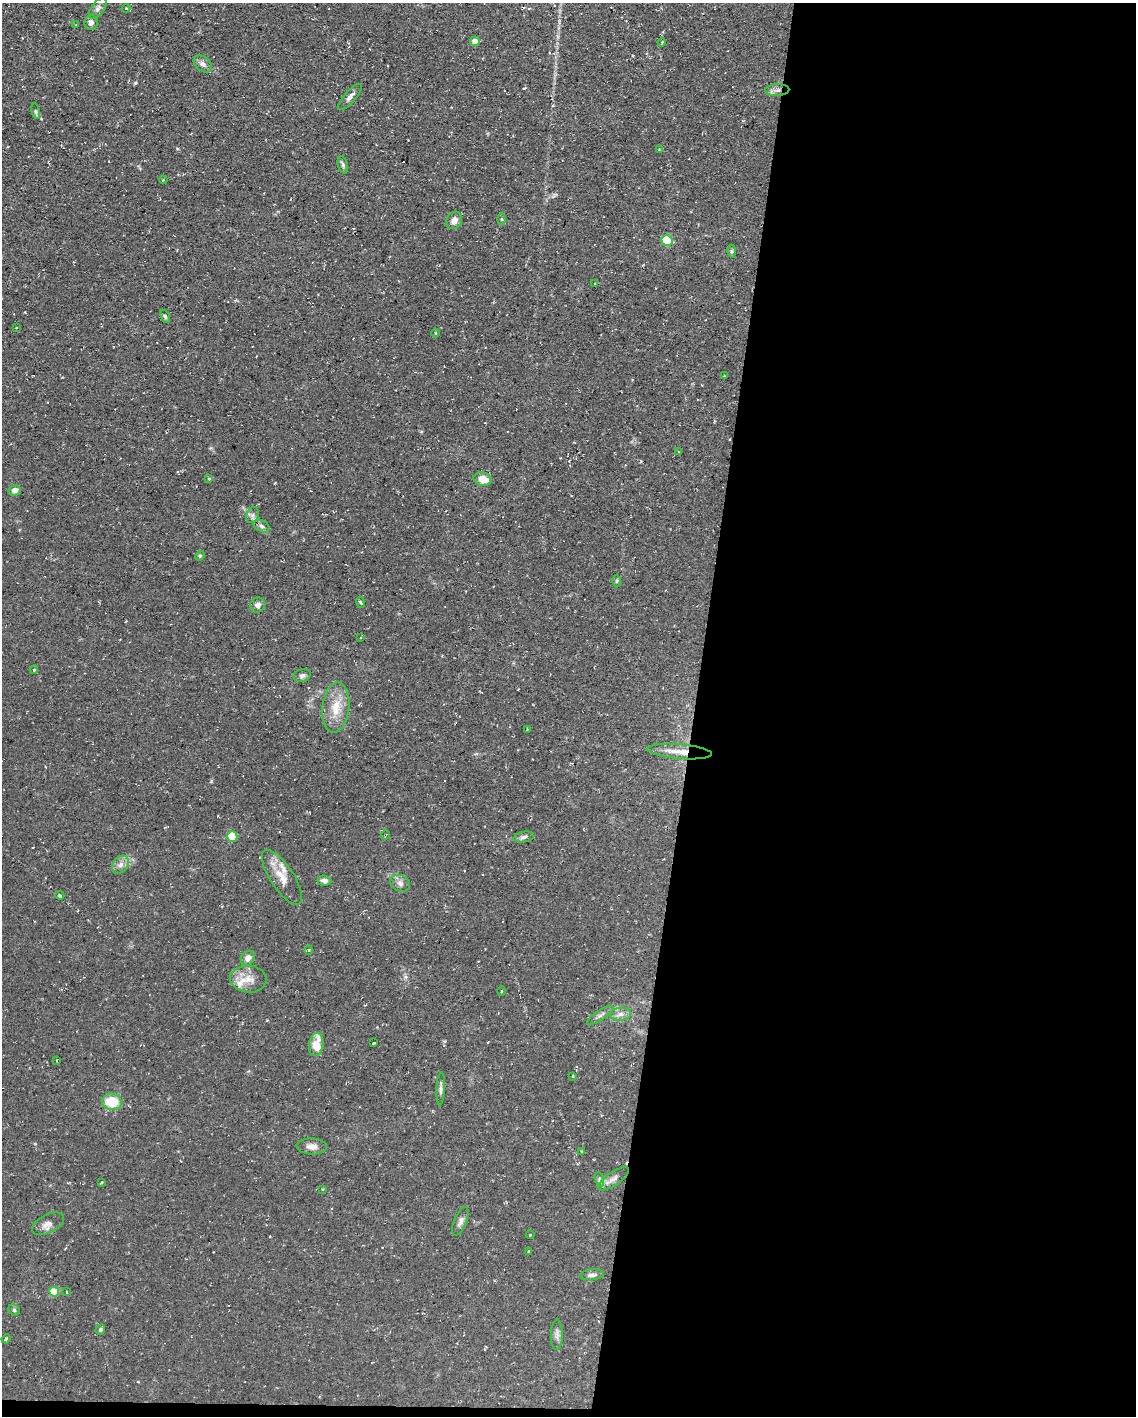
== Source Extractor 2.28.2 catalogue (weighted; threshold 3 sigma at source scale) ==
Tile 12 of 4 x 3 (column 4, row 3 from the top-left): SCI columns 3404-4537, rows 216-1629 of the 4537 x 4562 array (HDU 1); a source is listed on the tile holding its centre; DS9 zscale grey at full resolution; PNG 1138 x 1418 px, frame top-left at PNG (2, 3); each listed source drawn as its Kron ellipse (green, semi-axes under 4 px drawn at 4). Shown black and unused: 39% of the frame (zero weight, under 2 of 3 exposures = <1% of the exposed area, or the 3 px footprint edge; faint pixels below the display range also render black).
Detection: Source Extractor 2.28.2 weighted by HDU 2 'WHT'; one run over the whole footprint, this tile lists its part. Background 0.112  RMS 0.0077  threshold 0.0345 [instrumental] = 3 sigma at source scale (4.5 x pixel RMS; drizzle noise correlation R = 1.50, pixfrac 1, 0.05/0.05 arcsec/px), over >= 5 px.
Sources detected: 77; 2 inside a brighter listed object's ellipse — not listed separately; the other 75 listed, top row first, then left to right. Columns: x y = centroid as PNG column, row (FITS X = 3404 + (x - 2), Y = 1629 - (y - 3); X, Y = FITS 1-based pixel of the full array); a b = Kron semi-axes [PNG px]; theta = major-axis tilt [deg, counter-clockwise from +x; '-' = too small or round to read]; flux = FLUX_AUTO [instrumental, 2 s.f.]
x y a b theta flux
98 8 12 6 53 2.7
126 8 4 3 - 0.72
91 23 7 6 - 2.8
76 25 3 2 - 0.62
475 41 5 5 - 6.2
662 42 4 3 - 0.69
203 64 10 7 -39 3.3
777 90 12 6 3 3.7
350 97 17 5 49 3.5
36 111 8 4 -81 1.2
659 149 4 4 - 0.63
343 165 9 5 -76 1.6
163 180 4 3 - 0.88
502 219 6 4 90 0.96
454 220 9 7 58 4.3
667 240 5 5 - 36
732 251 6 4 90 1.1
595 283 3 2 - 1
165 316 7 4 -71 1.2
16 328 3 2 - 0.81
435 333 4 3 - 0.72
724 376 3 3 - 0.47
678 452 3 3 - 0.8
209 479 4 4 - 0.85
483 479 9 6 -14 9.6
15 490 6 5 - 3.8
252 515 8 6 67 2.6
262 526 8 5 -28 2.1
200 556 5 4 - 0.93
617 581 6 4 89 0.95
361 602 5 3 - 1
258 605 8 7 - 3.2
361 637 3 3 - 0.66
34 670 4 3 - 0.99
302 675 9 6 18 2.1
336 707 25 13 83 16
527 729 2 2 - 0.55
680 752 32 7 -5 11
385 835 4 3 - 0.65
232 836 5 5 - 27
524 837 10 5 10 2.3
121 865 10 7 47 3.8
282 877 31 12 -57 13
324 881 7 5 -5 3.1
400 883 10 8 -26 3.3
60 895 4 3 - 1
309 950 4 3 - 0.72
248 958 8 6 54 4.2
248 979 18 13 -6 9.9
502 991 4 3 - 0.72
620 1014 11 6 8 3.8
600 1015 15 5 32 3
374 1043 3 2 - 0.64
316 1045 12 7 80 14
56 1061 3 2 - 1
573 1076 3 2 - 0.6
441 1089 16 4 87 2.4
112 1102 10 8 -6 20
312 1146 15 8 -3 4.6
581 1151 3 3 - 1.6
599 1179 7 4 -72 1.7
613 1179 18 6 34 4.5
102 1182 3 2 - 0.7
323 1189 3 2 - 0.55
460 1221 15 6 68 3.3
48 1224 17 9 27 5.3
530 1235 4 3 - 0.59
528 1251 3 2 - 0.96
592 1275 12 5 5 3
54 1292 5 5 - 22
66 1292 3 2 - 0.85
14 1310 6 5 - 1.2
100 1330 5 4 - 1.3
557 1335 15 6 89 3.1
6 1339 4 3 - 0.82
Overlapping masked pixels (flux is a lower limit): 2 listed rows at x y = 680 752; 385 835
Unlisted compact peaks at least as high as the median listed source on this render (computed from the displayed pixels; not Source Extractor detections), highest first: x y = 135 83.